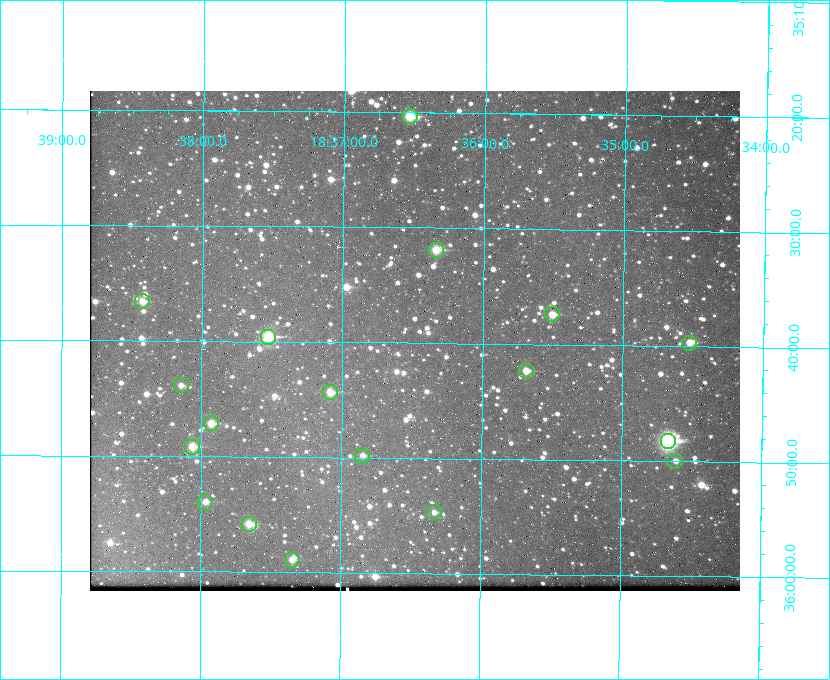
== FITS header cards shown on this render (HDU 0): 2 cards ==
NAXIS1  =                  650 / Width of table row in bytes
NAXIS2  =                  500 / Number of rows in table

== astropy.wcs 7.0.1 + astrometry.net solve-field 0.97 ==
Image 650 x 500 px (HDU 0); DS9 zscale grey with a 90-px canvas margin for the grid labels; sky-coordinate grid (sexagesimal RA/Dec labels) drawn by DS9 from the SOLVED WCS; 18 Tycho-2 reference stars matched to detected sources circled (green)
Header WCS: none
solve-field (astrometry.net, Tycho-2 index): SOLVED blind (the file carries no WCS)
Solved WCS: RA---TAN-SIP/DEC--TAN-SIP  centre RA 18:36:29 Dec +35:40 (279.12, +35.66 deg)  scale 5.21 arcsec/px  FOV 56.4' x 43.4'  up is +179 deg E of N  parity flipped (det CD > 0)
(file carries no celestial WCS; the grid is the blind solution)
Tycho-2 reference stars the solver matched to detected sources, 18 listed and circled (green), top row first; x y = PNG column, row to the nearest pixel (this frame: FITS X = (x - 90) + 1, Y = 500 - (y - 91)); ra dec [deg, ICRS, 3 dp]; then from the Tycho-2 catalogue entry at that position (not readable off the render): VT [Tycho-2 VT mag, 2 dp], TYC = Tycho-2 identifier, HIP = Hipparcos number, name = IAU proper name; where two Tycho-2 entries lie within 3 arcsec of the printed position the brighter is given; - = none
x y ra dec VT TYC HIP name
410 116 279.134 +35.339 9.91 2645-980-1 - -
436 250 279.085 +35.532 9.84 2645-710-1 - -
142 301 279.606 +35.610 10.50 2645-565-1 - -
552 314 278.877 +35.623 10.37 2632-1282-1 - -
268 337 279.382 +35.660 8.88 2649-136-1 91311 -
689 343 278.632 +35.662 10.68 2636-195-1 - -
526 371 278.922 +35.705 10.37 2636-96-1 - -
181 385 279.537 +35.731 11.00 2649-31-1 - -
330 392 279.271 +35.739 10.27 2649-22-1 - -
211 423 279.483 +35.786 9.96 2649-1276-1 - -
668 441 278.667 +35.805 7.78 2636-68-1 91080 -
192 447 279.516 +35.819 10.07 2649-1464-1 - -
362 456 279.212 +35.831 10.99 2649-1529-1 - -
675 461 278.654 +35.833 11.29 2636-133-1 - -
205 502 279.492 +35.899 10.86 2649-1492-1 - -
434 512 279.083 +35.912 11.42 2649-1448-1 - -
249 524 279.414 +35.931 10.32 2649-1381-1 - -
292 560 279.337 +35.982 10.50 2649-1232-1 - -